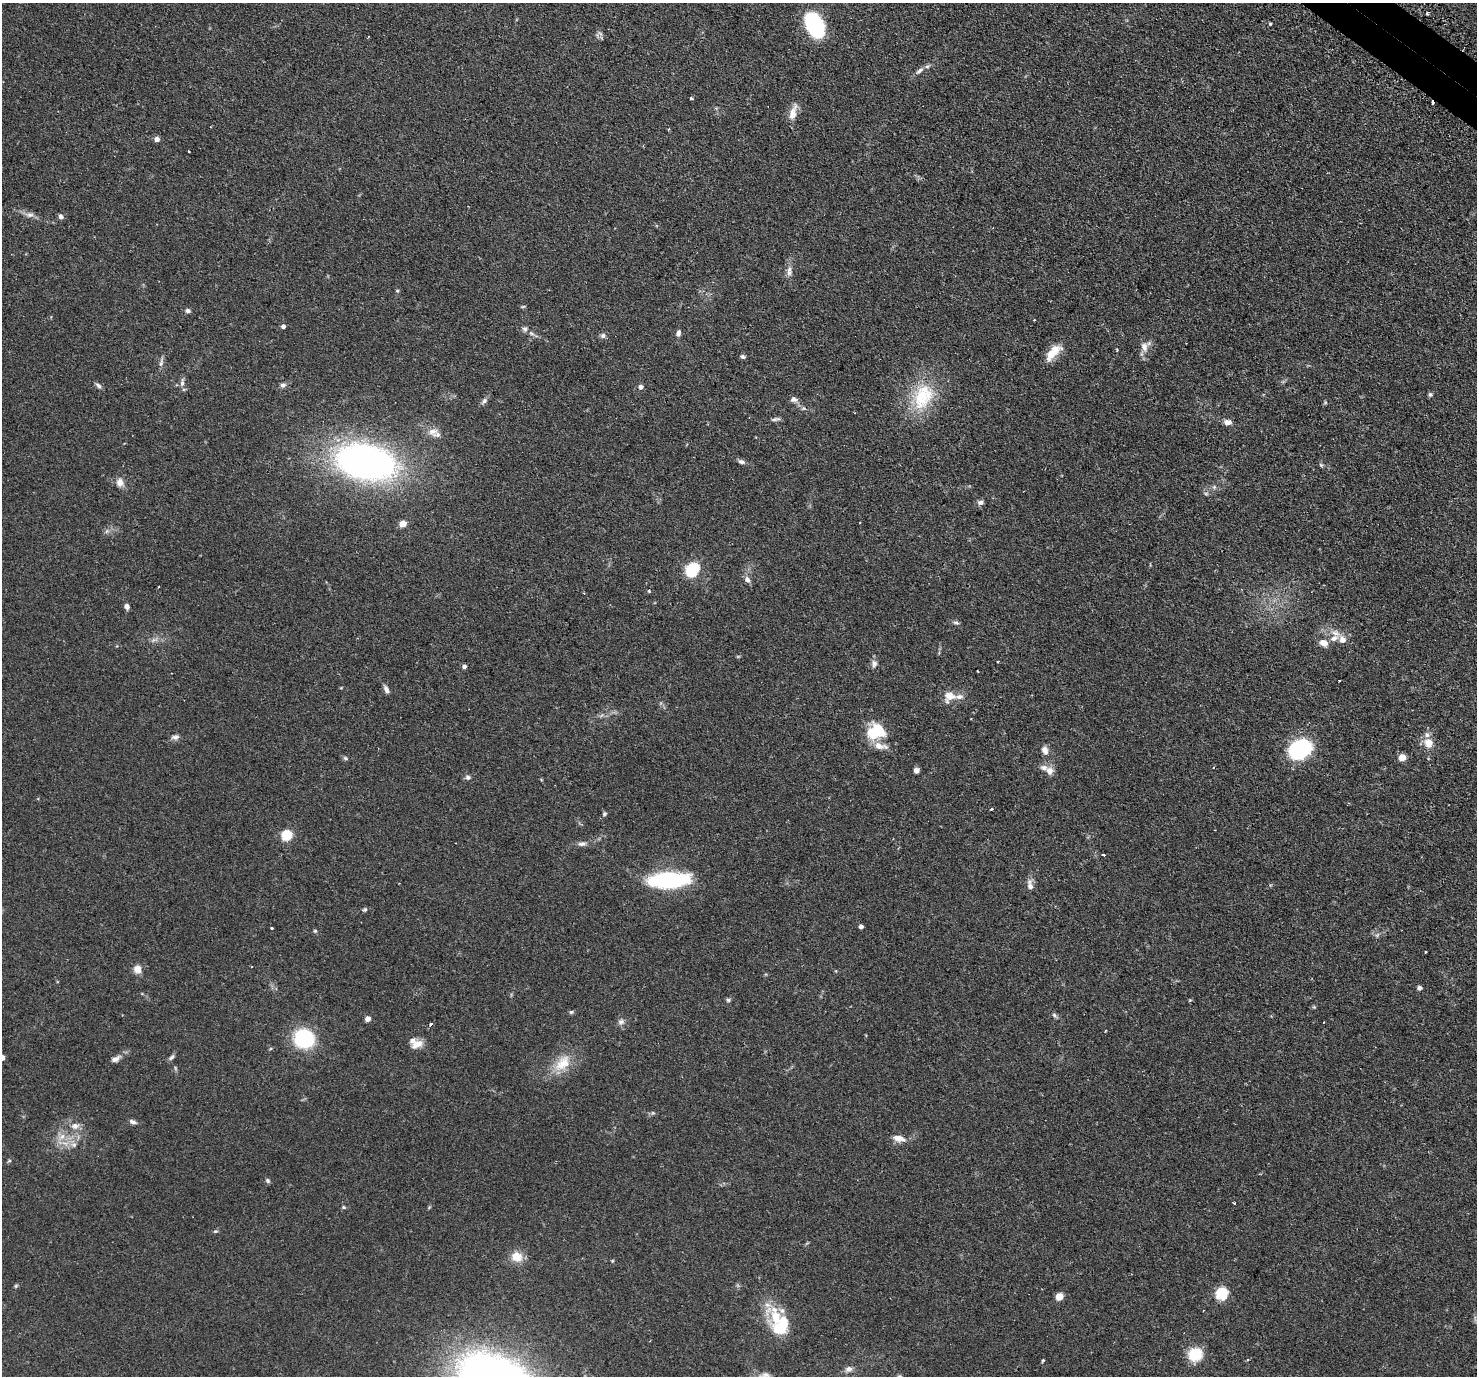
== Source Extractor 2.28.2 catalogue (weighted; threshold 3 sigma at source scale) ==
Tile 10 of 4 x 4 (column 2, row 3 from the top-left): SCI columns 1524-2998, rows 1701-3074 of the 5999 x 6005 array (HDU 1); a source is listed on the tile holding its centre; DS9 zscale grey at full resolution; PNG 1479 x 1378 px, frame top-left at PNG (2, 3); no overlay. Shown black and unused: <1% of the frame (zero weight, under 2 of 3 exposures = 4% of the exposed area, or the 3 px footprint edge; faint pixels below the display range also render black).
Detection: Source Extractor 2.28.2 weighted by HDU 2 'WHT'; one run over the whole footprint, this tile lists its part. Background 0.109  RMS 0.0066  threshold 0.0297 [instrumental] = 3 sigma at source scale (4.5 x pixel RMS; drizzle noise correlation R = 1.50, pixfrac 1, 0.05/0.05 arcsec/px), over >= 5 px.
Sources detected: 136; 2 too faint to see at this stretch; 1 inside a brighter object's white glare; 3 cosmic-ray / hot-pixel residue — not listed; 11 inside a brighter listed object's ellipse — not listed separately; the other 119 listed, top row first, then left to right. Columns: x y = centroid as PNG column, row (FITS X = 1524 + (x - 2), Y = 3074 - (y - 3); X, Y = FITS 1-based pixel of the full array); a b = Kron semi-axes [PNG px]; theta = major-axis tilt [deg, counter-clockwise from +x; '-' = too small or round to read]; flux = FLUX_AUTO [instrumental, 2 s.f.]
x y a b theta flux
1427 13 3 2 - 1.1
1270 24 3 3 - 1.1
815 26 20 12 -64 72
919 71 13 5 37 2.6
691 98 3 3 - 0.86
793 113 21 8 75 6.7
669 129 3 3 - 0.82
157 139 5 4 - 3.4
189 152 2 2 - 0.48
29 215 11 7 -2 2.8
61 216 6 5 - 1.8
789 271 15 7 85 3.5
397 291 5 3 - 0.63
523 306 7 3 9 0.7
188 311 5 5 - 1.9
1034 320 3 2 - 0.49
283 326 5 4 - 1.8
525 329 7 7 - 1.8
678 333 7 5 80 2.1
603 336 7 6 - 2
1144 347 13 10 -85 4.9
1117 350 3 3 - 0.69
1053 352 24 9 46 11
743 357 6 5 - 1.3
161 364 6 4 89 1.4
182 383 12 5 83 2.3
98 385 9 5 -39 1.6
283 385 8 6 14 1.9
641 387 5 5 - 2.4
1430 395 5 5 - 1.2
922 397 36 28 61 35
794 399 9 7 -13 2.4
484 401 10 6 45 2
1325 402 6 3 -73 0.61
775 419 13 4 11 1.6
1228 422 9 6 -3 3.4
433 431 15 10 12 5
366 462 51 29 -12 290
741 462 8 5 -18 1.9
1321 465 6 5 - 0.97
120 482 12 10 -81 4.4
1214 487 6 5 - 1.4
980 502 8 6 5 1.8
403 524 5 4 - 11
107 531 6 5 - 1.4
692 571 6 5 - 69
747 580 9 7 -61 2.5
127 607 6 5 - 2.5
956 623 8 5 -15 1.4
1335 633 14 8 -29 5.1
154 640 10 5 21 2.1
1324 643 10 7 -24 4.9
998 661 3 2 - 0.55
874 664 10 8 85 2.7
464 666 4 4 - 2.1
978 671 3 2 - 0.52
386 690 11 5 -62 2.4
949 696 18 14 36 7.6
876 731 20 16 17 24
175 737 11 6 3 2.2
1429 743 12 10 -65 7.7
1299 749 26 18 29 46
1045 750 10 8 -70 3.6
1402 757 5 5 - 12
345 758 7 5 -18 1.2
916 770 5 5 - 2.9
1049 771 12 10 -66 4.1
468 777 8 6 -18 1.7
991 809 3 2 - 0.8
604 814 6 5 - 1.1
287 835 5 5 - 50
582 844 11 6 6 2.4
1103 855 3 3 - 5.8
668 880 35 13 3 89
1030 886 11 8 -65 3.3
365 910 6 5 - 1.1
861 926 4 4 - 2
272 928 3 3 - 0.79
315 931 5 5 - 0.88
1425 952 2 2 - 0.63
137 969 9 8 - 5.5
1419 988 5 5 - 1.6
728 1000 6 5 - 1.1
1190 1000 5 4 - 0.6
1314 1007 5 5 - 0.7
571 1012 6 5 - 0.99
1054 1015 8 4 -49 1.4
368 1019 5 5 - 3.8
621 1022 9 8 - 2.6
431 1024 4 3 - 0.88
1105 1031 3 2 - 0.54
304 1039 16 15 - 54
417 1044 16 9 24 6.1
171 1057 9 5 44 1.5
2 1058 4 4 - 3.6
116 1059 15 7 27 3.2
563 1063 28 17 45 16
175 1068 6 4 -72 0.86
653 1113 6 5 - 1
133 1122 10 5 -18 2.1
75 1126 12 9 -1 4.4
61 1137 14 8 42 5.6
899 1138 16 8 -11 5.1
74 1145 8 7 - 2.8
9 1161 7 4 43 0.9
267 1181 7 5 -47 1.2
1234 1203 3 3 - 1.2
344 1207 5 4 - 0.78
215 1231 7 3 8 0.82
517 1257 16 13 -22 8.1
612 1261 5 3 - 0.59
16 1286 6 5 - 0.77
1222 1294 12 12 - 16
1059 1297 5 5 - 14
775 1317 40 19 -60 23
1195 1354 13 12 - 21
1043 1360 3 3 - 1
1248 1360 4 3 - 0.83
848 1369 10 8 21 3
Isophote crosses this tile's border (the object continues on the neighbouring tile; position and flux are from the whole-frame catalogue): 1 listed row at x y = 2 1058